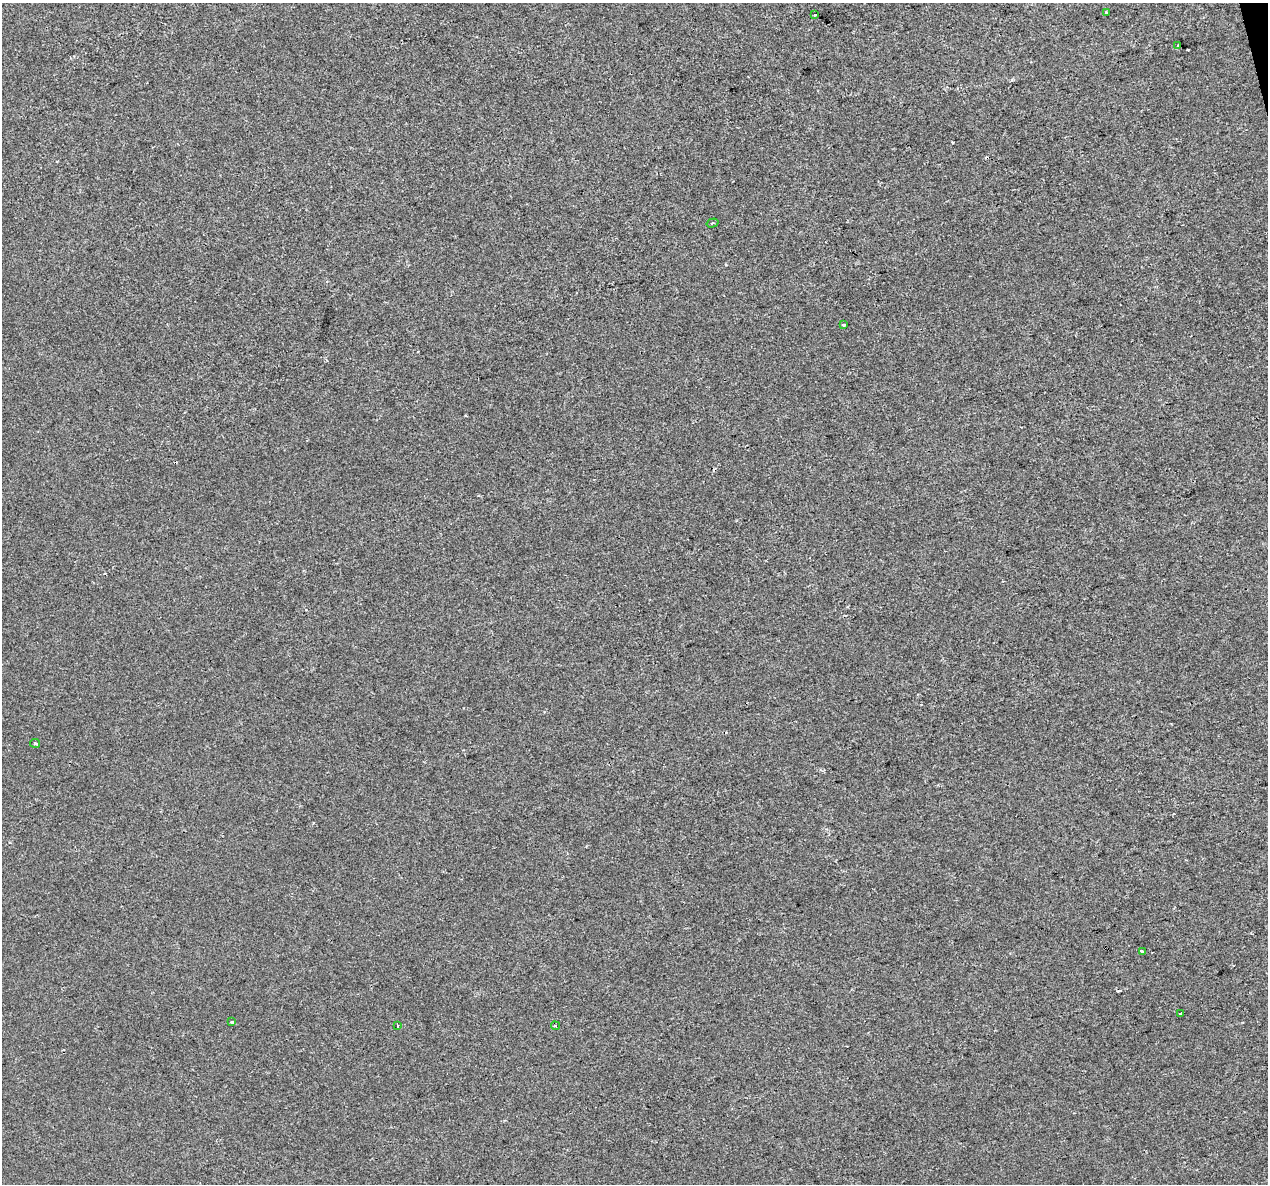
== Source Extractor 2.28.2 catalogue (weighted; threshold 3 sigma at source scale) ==
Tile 10 of 4 x 4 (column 2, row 3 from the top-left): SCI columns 1267-2532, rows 1272-2453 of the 5063 x 4856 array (HDU 1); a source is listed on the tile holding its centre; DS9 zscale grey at full resolution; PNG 1270 x 1186 px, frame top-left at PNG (2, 3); each listed source drawn as its Kron ellipse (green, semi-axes under 4 px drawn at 4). Shown black and unused: <1% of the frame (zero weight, under 2 of 3 exposures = <1% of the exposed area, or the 3 px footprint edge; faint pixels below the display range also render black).
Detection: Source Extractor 2.28.2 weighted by HDU 2 'WHT'; one run over the whole footprint, this tile lists its part. Background -8.11e-05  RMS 0.0042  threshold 0.0191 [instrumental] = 3 sigma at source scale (4.5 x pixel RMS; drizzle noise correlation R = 1.50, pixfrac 1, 0.0396/0.0396 arcsec/px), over >= 5 px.
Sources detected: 16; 5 cosmic-ray / hot-pixel residue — neither listed nor drawn; the other 11 listed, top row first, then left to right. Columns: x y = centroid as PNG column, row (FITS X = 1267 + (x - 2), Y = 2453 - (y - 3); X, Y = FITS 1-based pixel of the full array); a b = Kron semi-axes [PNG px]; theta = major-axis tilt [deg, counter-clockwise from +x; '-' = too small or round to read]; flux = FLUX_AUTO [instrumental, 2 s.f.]
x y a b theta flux
1107 13 3 3 - 0.88
815 15 3 2 - 0.53
1178 46 3 3 - 1.1
712 223 6 2 16 0.43
843 325 3 3 - 1.6
35 743 5 3 - 0.56
1142 951 4 3 - 1.1
1181 1013 3 2 - 0.5
232 1022 4 3 - 1.2
398 1026 3 2 - 0.74
555 1026 4 3 - 0.51